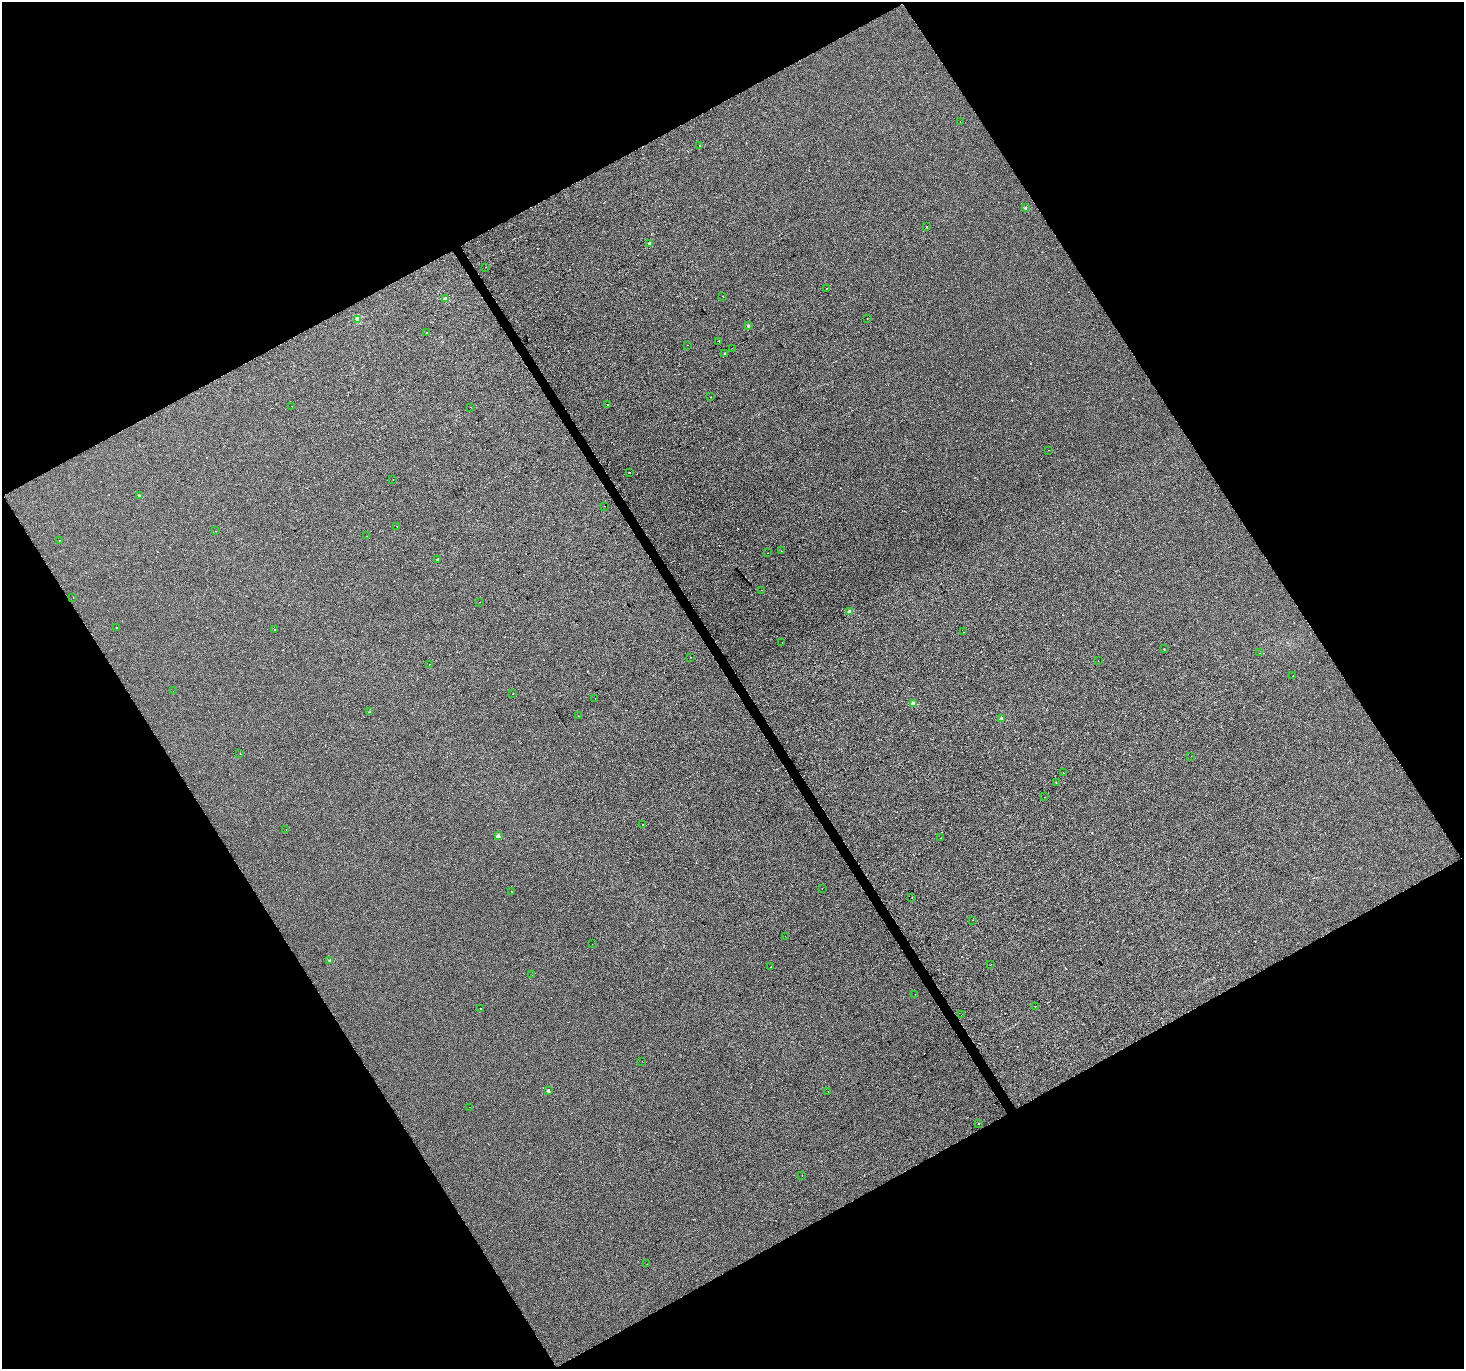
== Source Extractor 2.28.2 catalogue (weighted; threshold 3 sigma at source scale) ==
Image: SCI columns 1-5845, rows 111-5575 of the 5847 x 5747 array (HDU 1 of 3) = the unmasked area's bounding box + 8 px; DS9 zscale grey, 4 x 4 block average (1 PNG px = mean of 4 x 4 image px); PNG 1466 x 1371 px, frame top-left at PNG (2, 2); each listed source drawn as its Kron ellipse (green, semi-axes under 4 px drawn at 4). Shown black and unused: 48% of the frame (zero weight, under 2 of 3 exposures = <1% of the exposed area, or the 3 px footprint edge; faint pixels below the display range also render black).
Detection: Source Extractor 2.28.2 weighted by HDU 2 'WHT'. Background -5.57e-04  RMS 0.0045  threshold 0.0202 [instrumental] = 3 sigma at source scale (4.5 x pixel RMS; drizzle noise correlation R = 1.50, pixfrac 1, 0.0396/0.0396 arcsec/px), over >= 5 px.
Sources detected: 90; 5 cosmic-ray / hot-pixel residue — neither listed nor drawn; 1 coinciding with a brighter row at this scale — not listed separately; the other 84 listed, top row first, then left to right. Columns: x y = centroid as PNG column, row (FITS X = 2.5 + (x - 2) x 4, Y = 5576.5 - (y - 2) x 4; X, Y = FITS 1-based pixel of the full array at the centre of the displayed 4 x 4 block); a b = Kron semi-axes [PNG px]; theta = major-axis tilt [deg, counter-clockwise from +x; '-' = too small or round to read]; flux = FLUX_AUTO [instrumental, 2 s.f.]
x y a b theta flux
960 122 2 2 - 0.41
699 145 2 2 - 0.47
1026 208 2 2 - 3.4
927 227 2 2 - 0.72
650 244 2 2 - 4.4
485 267 2 2 - 0.45
827 288 2 2 - 0.52
723 297 2 2 - 0.77
445 299 2 2 - 7.5
867 318 2 2 - 0.52
358 319 2 2 - 12
748 326 2 2 - 4.6
427 333 2 2 - 9.4
719 341 2 2 - 1.2
688 345 2 2 - 0.55
732 348 2 2 - 1.1
725 353 2 2 - 1.1
710 397 2 2 - 0.71
608 405 2 2 - 1
292 406 2 2 - 1.7
471 407 2 2 - 0.97
1048 450 2 2 - 1
630 473 2 2 - 0.76
393 480 2 2 - 0.55
139 495 2 2 - 1.1
604 506 2 2 - 0.57
397 526 2 2 - 2.4
215 531 2 2 - 1.9
367 536 2 2 - 0.83
59 540 2 2 - 0.54
781 551 2 2 - 0.34
768 553 2 2 - 2.9
437 559 2 2 - 1.3
761 590 2 2 - 0.51
73 598 2 2 - 0.9
479 602 2 2 - 1.4
849 612 3 2 - 8.7
116 628 2 2 - 0.53
275 630 2 2 - 4.5
963 632 2 2 - 0.41
782 642 2 2 - 0.67
1164 649 2 2 - 0.74
1260 653 2 2 - 1.5
691 657 2 2 - 0.89
1098 661 2 2 - 0.77
429 664 2 2 - 1.9
1293 676 2 2 - 0.44
173 691 2 2 - 0.59
513 694 2 2 - 1.8
595 698 2 2 - 1.9
913 704 2 2 - 12
369 712 2 2 - 0.79
578 716 2 2 - 0.44
1002 718 2 2 - 6.5
240 753 2 2 - 0.56
1191 756 2 2 - 0.41
1063 773 2 2 - 0.88
1056 783 2 2 - 0.76
1044 797 2 2 - 1.1
643 825 2 2 - 1.5
286 830 2 2 - 0.74
498 836 2 2 - 7.4
940 838 2 2 - 2.2
822 888 2 2 - 1.1
511 891 2 2 - 0.68
912 897 2 2 - 2.9
972 920 2 2 - 2.6
785 936 2 2 - 0.32
592 944 2 2 - 1
330 961 2 2 - 3.3
990 965 2 2 - 0.64
771 967 2 2 - 1.6
532 975 2 2 - 1.2
915 994 2 2 - 0.76
1035 1007 2 2 - 0.99
480 1008 2 2 - 2.6
961 1015 2 2 - 0.4
642 1061 2 2 - 0.42
548 1091 2 2 - 3
828 1091 2 2 - 0.94
469 1107 2 2 - 0.38
979 1123 2 2 - 0.88
802 1176 2 2 - 1.4
647 1264 2 2 - 0.54
Diffuse or blended objects may show on this block-average render without a row.